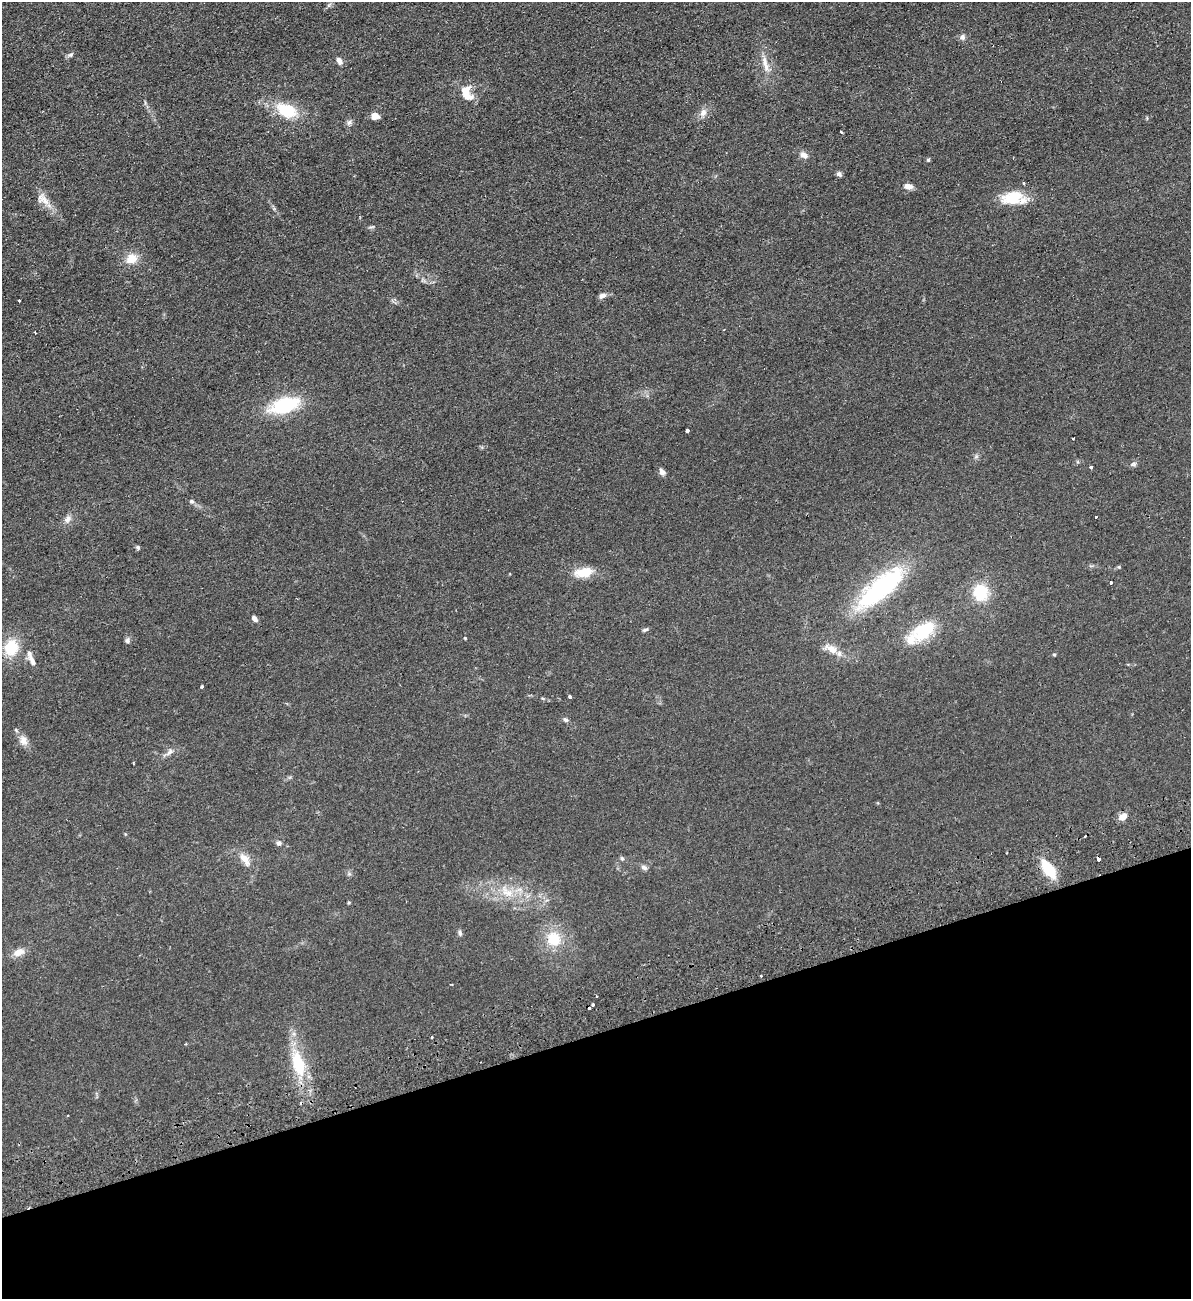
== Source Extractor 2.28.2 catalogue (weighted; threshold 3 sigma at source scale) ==
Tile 14 of 4 x 4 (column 2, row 4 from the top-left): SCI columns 1355-2543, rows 56-1352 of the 5207 x 5300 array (HDU 1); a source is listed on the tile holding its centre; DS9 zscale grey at full resolution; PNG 1193 x 1301 px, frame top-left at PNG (2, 2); no overlay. Shown black and unused: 20% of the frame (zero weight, under 2 of 3 exposures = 3% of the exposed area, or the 3 px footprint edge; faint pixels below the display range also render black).
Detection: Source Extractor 2.28.2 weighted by HDU 2 'WHT'; one run over the whole footprint, this tile lists its part. Background 0.0587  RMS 0.009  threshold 0.0405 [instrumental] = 3 sigma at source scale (4.5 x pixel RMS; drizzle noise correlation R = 1.50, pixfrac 1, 0.05/0.05 arcsec/px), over >= 5 px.
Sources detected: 69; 3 cosmic-ray / hot-pixel residue — not listed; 3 inside a brighter listed object's ellipse — not listed separately; the other 63 listed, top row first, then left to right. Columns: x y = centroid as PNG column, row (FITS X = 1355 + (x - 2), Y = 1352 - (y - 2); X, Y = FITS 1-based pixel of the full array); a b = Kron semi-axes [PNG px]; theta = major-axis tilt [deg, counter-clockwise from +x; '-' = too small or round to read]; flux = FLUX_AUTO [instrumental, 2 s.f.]
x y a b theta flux
962 37 7 7 - 2.7
70 55 9 5 16 1.9
339 61 9 6 -59 4
765 64 27 7 -76 8.9
466 95 16 13 -63 13
287 111 21 13 -22 33
703 113 12 9 58 4.9
375 116 9 7 -16 6.2
349 122 8 7 - 2.5
841 132 3 2 - 1.3
803 155 10 7 -33 4.5
928 160 5 5 - 1.2
839 174 8 5 -43 1.9
908 186 10 6 -11 5
1012 198 25 15 11 27
43 199 23 10 -39 9.4
131 259 14 11 25 12
602 295 10 6 22 3.1
19 301 3 3 - 1.5
35 332 3 2 - 1.3
284 405 34 17 18 50
687 431 3 3 - 17
1133 464 8 5 26 1.9
1091 467 3 3 - 3.9
662 472 10 7 -60 3.1
191 501 6 5 - 1.8
1096 517 3 3 - 2.2
68 519 10 8 58 4.2
138 547 6 5 - 1.4
584 572 21 12 9 17
1111 583 3 3 - 3.3
881 587 45 15 41 140
981 593 19 17 -85 28
254 618 7 5 -50 3.1
645 630 8 4 18 1.6
923 631 34 19 33 34
465 638 3 3 - 0.81
127 641 7 6 - 2.2
11 648 18 15 73 24
832 649 17 9 -30 10
1054 654 4 4 - 1
32 661 18 6 -61 5.2
202 686 3 3 - 1.6
570 696 3 3 - 2
566 720 6 5 - 2
24 740 14 10 -65 6.2
169 752 13 6 44 3.6
1123 816 8 6 27 7.9
279 843 6 6 - 2.5
622 858 6 5 - 1.4
1098 858 4 3 - 11
244 859 16 8 -53 8.8
644 867 9 7 -17 2.5
1049 869 18 9 -53 29
509 893 23 11 -47 15
460 933 8 5 -79 1.8
554 939 12 11 - 24
18 952 15 8 21 7.3
761 976 3 2 - 1
593 1005 3 3 - 5
432 1038 3 2 - 1.1
299 1064 30 13 -74 37
67 1115 3 2 - 1
Overlapping masked pixels (flux is a lower limit): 1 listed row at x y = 1098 858